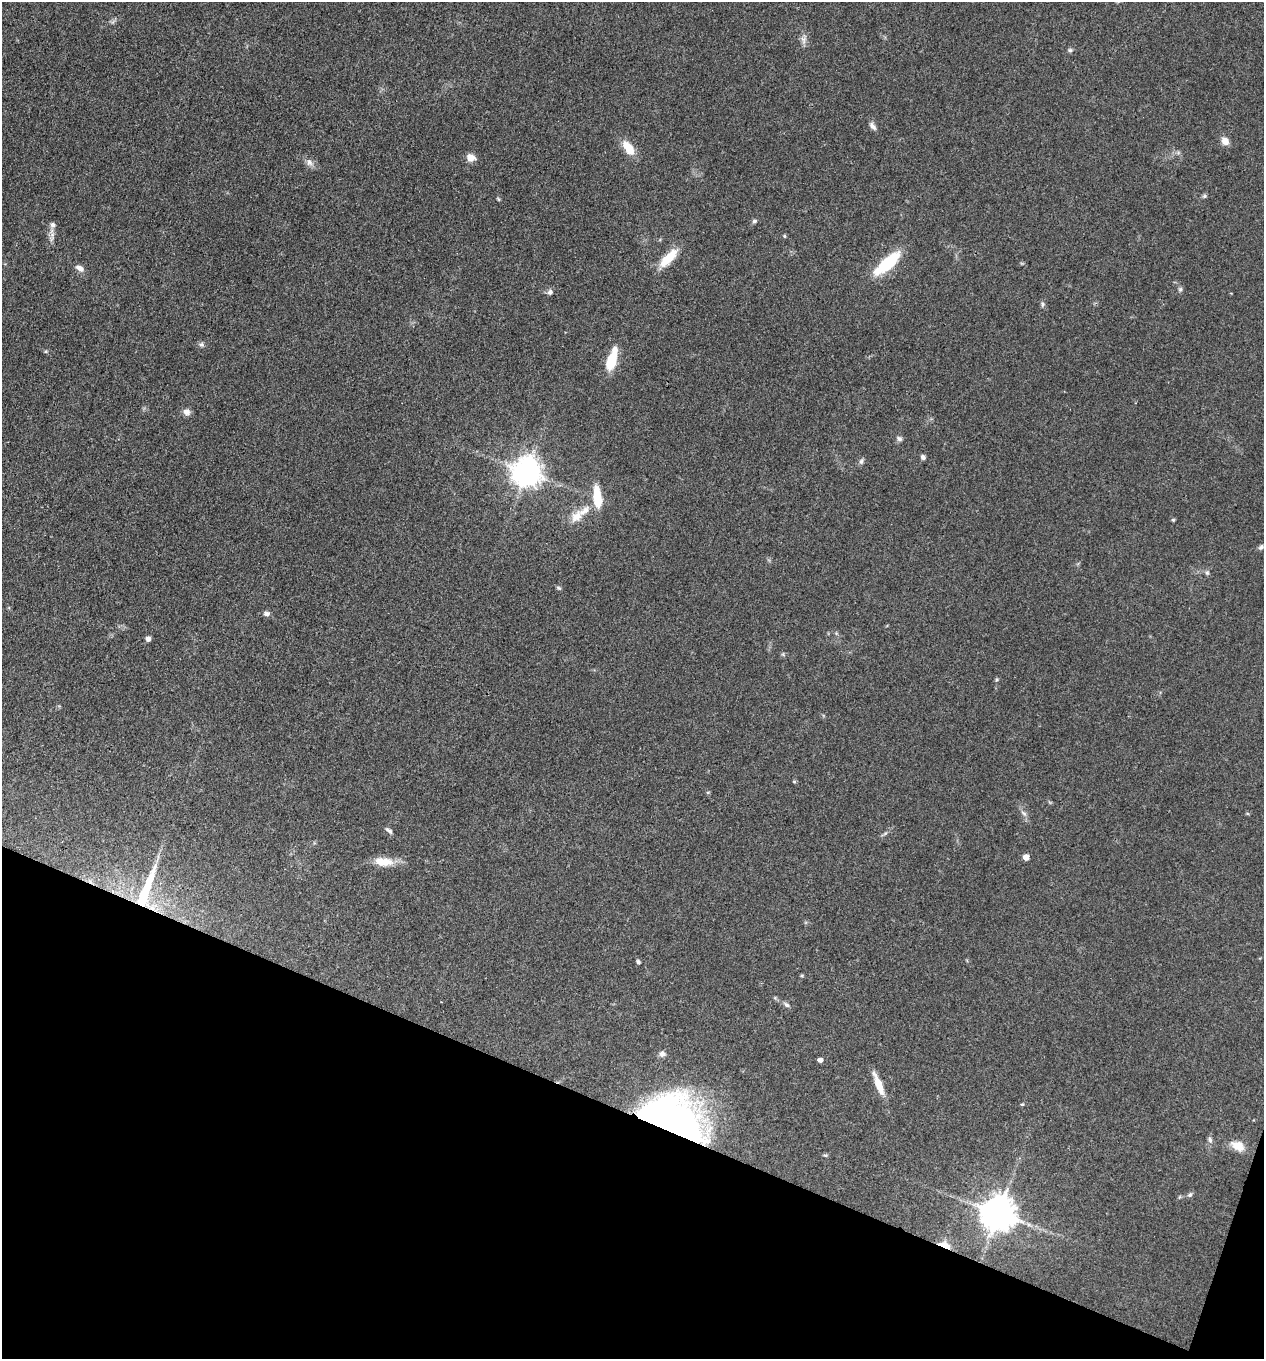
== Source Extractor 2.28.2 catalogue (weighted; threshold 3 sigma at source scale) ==
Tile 15 of 4 x 4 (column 3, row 4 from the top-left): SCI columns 2786-4047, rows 2-1358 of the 5442 x 5431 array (HDU 1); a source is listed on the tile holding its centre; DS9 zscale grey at full resolution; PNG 1266 x 1361 px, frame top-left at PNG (2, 2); no overlay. Shown black and unused: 19% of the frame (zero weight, under 3 of 4 exposures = <1% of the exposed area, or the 3 px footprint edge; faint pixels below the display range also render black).
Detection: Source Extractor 2.28.2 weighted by HDU 2 'WHT'; one run over the whole footprint, this tile lists its part. Background 0.0948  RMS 0.0059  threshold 0.0267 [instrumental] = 3 sigma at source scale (4.5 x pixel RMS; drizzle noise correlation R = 1.50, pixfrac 1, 0.05/0.05 arcsec/px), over >= 5 px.
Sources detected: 57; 1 cosmic-ray / hot-pixel residue — not listed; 2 inside a brighter listed object's ellipse — not listed separately; the other 54 listed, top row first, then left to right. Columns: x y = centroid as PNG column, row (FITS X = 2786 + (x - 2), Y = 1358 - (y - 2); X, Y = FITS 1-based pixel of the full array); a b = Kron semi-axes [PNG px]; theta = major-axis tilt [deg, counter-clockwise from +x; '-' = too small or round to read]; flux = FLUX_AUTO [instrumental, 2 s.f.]
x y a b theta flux
803 40 12 7 -81 2.7
1070 50 7 5 1 1.2
873 126 12 6 -52 2.3
1225 141 8 7 - 5.2
628 148 18 9 -54 11
471 158 10 8 -22 4.5
309 162 10 8 -65 2.9
1204 196 7 5 22 1
754 221 7 5 16 1.2
52 225 7 6 - 1.7
52 235 10 6 71 2.5
784 236 4 4 - 0.75
668 258 25 9 46 14
887 263 28 10 41 34
80 268 11 6 -29 3.1
1180 289 7 5 69 1.2
550 292 6 6 - 2
1042 304 8 4 82 1.1
201 344 6 6 - 1.4
611 361 19 10 72 17
187 412 9 7 -17 2.9
899 439 8 6 -31 1.6
923 457 6 5 - 1.6
861 461 8 5 68 1.4
527 472 9 9 - 860
597 498 24 9 -84 17
576 517 18 11 51 7.9
1173 520 5 4 - 0.72
1261 547 8 6 44 1.5
1207 573 6 5 - 1.1
558 588 7 5 -20 0.92
267 613 9 6 -1 1.8
148 639 5 5 - 2.3
996 680 6 3 71 0.76
794 781 5 4 - 0.7
1024 813 10 5 -47 1.9
389 830 11 4 -40 1.5
1026 857 5 5 - 5.6
383 862 25 11 -7 10
146 891 59 11 70 34
638 962 5 5 - 1.2
786 1005 9 5 -43 1.5
662 1054 8 8 - 2.3
820 1060 4 4 - 2.8
878 1084 25 7 -68 10
1022 1104 5 4 - 0.72
673 1121 55 35 -29 310
1210 1140 9 5 -79 1.7
1238 1146 19 12 -27 7.9
826 1155 6 4 9 0.81
1190 1195 7 5 48 1.3
1179 1197 6 3 71 0.65
998 1214 10 9 - 1400
945 1245 15 7 -22 8.1
Overlapping masked pixels (flux is a lower limit): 3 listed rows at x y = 146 891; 673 1121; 945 1245